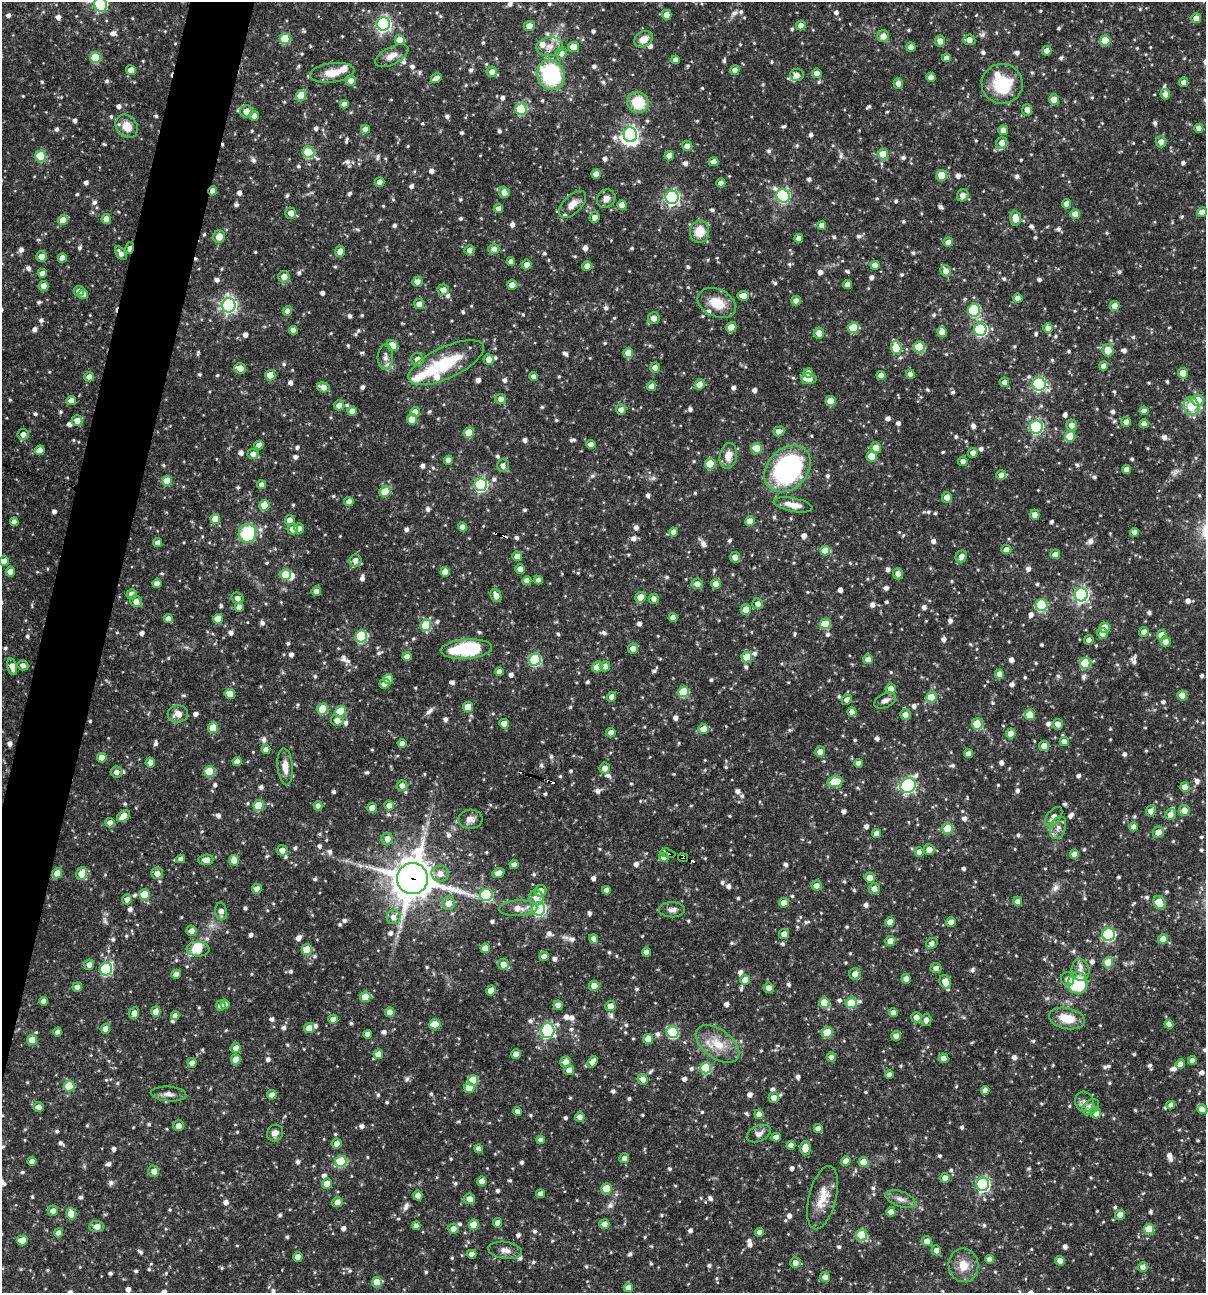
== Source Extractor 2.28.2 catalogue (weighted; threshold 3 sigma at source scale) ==
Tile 7 of 4 x 4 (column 3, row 2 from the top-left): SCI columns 2656-3859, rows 2585-3875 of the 5187 x 5168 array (HDU 1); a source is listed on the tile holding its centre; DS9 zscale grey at full resolution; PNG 1208 x 1295 px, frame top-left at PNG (2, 2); each listed source drawn as its Kron ellipse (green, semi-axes under 4 px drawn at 4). Shown black and unused: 4% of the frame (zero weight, under 3 of 4 exposures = <1% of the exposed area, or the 3 px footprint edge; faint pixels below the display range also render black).
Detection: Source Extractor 2.28.2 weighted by HDU 2 'WHT'; one run over the whole footprint, this tile lists its part. Background 0.064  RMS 0.0036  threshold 0.0161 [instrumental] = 3 sigma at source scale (4.5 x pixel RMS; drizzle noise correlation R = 1.50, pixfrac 1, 0.05/0.05 arcsec/px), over >= 5 px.
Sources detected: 1221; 1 too faint to see at this stretch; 2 inside a brighter object's white glare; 9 cosmic-ray / hot-pixel residue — neither listed nor drawn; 21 inside a brighter listed object's ellipse — not listed separately; of the other 1188, all 500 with FLUX_AUTO >= 1.8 (the completeness limit of this list) listed and drawn (688 fainter detections not listed), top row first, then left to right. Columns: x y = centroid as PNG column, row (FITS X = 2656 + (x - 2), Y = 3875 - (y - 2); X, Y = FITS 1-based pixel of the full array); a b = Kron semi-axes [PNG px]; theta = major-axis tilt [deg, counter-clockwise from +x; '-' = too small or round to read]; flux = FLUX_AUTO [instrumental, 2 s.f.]
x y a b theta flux
101 4 7 6 - 45
667 15 5 4 - 3.4
1196 18 5 5 - 3.2
383 24 7 6 - 86
801 25 5 5 - 2.6
529 26 5 5 - 3
883 36 6 6 - 2.8
285 39 5 5 - 15
644 39 10 7 28 3.8
400 40 5 5 - 4.4
969 40 6 5 - 2.5
1105 40 5 5 - 11
940 41 5 5 - 2.6
550 47 13 9 7 3
573 47 5 5 - 3.8
911 47 4 4 - 2.7
1047 51 4 4 - 2.2
561 53 5 5 - 2.7
392 56 18 8 27 3.5
95 57 5 5 - 15
946 58 4 4 - 2.2
676 60 4 4 - 2
131 70 5 4 - 2.8
735 70 5 5 - 2.2
492 72 5 5 - 2.4
332 73 22 9 8 5.8
817 73 4 4 - 3.2
551 75 15 13 -66 40
797 75 6 6 - 1.9
931 77 4 4 - 2.6
436 78 6 4 30 2.8
351 80 5 5 - 2.4
1183 82 5 4 - 2
898 83 5 4 - 2.3
1002 84 20 20 - 18
1165 94 5 4 - 2.3
301 96 5 5 - 9.3
1054 100 5 5 - 6.5
638 102 11 10 - 12
344 104 4 4 - 2.2
521 109 5 5 - 22
1027 110 6 5 - 2.3
246 112 6 6 - 3.7
254 116 5 5 - 2.9
127 126 12 10 -54 6
1199 128 4 4 - 2.3
365 129 4 4 - 3.1
1003 130 5 5 - 2.5
630 135 7 6 - 120
1161 142 5 5 - 2.6
1002 143 6 5 - 2.9
687 146 5 5 - 2.2
309 152 5 5 - 24
883 154 5 5 - 7.3
41 156 5 5 - 19
669 156 5 4 - 2.6
714 162 5 4 - 2.1
596 174 4 4 - 3.4
942 175 5 5 - 11
379 182 5 4 - 2.1
721 183 4 4 - 2
212 191 5 4 - 2.2
504 192 6 5 - 2.7
963 195 6 5 - 2.6
783 196 7 6 - 49
672 197 6 6 - 80
606 199 10 8 44 2.5
572 204 17 9 45 3.6
1067 204 5 4 - 3.7
622 205 5 4 - 3.3
499 209 4 4 - 2.8
1202 212 5 4 - 2.9
291 213 5 5 - 2.6
1075 214 5 5 - 3.4
594 217 5 5 - 2
1015 218 7 5 -85 4.6
106 219 5 4 - 2.9
63 220 5 5 - 5.7
822 225 4 4 - 2.6
700 232 11 9 83 7
219 237 6 6 - 4.7
799 238 4 4 - 2.1
948 242 5 4 - 2.3
130 248 6 3 75 2.3
494 249 5 5 - 2.1
469 250 5 5 - 1.8
340 251 5 5 - 2.5
121 253 7 4 -55 2
41 256 5 5 - 2.5
62 258 4 4 - 3.3
511 261 4 4 - 1.9
527 264 5 5 - 2.2
875 265 4 4 - 2.6
587 266 5 4 - 2.8
946 271 6 5 - 2.8
42 273 4 4 - 2.3
284 277 5 5 - 3.1
417 282 5 5 - 2.5
848 284 4 4 - 2.6
512 285 5 4 - 2.4
44 286 5 5 - 2.7
443 290 6 5 - 2.6
79 291 5 5 - 1.9
83 294 5 4 - 2.4
743 296 6 4 -8 3.9
1018 298 5 4 - 2
796 301 5 4 - 2
717 303 20 13 -24 8.2
419 304 5 5 - 2.6
229 305 7 6 - 100
1115 306 5 5 - 2.9
974 310 6 6 - 29
287 311 5 4 - 2.2
654 318 6 6 - 2.9
731 327 5 5 - 5.1
853 328 5 5 - 15
1048 328 5 4 - 2.3
293 330 4 4 - 2.6
980 330 6 6 - 45
942 332 5 5 - 3.3
819 333 5 5 - 3.6
392 345 6 5 - 7.8
919 347 5 5 - 18
896 348 6 5 - 13
1108 350 6 5 - 5.5
628 353 5 5 - 5.2
385 357 12 7 87 2.1
418 359 6 6 - 2.6
489 359 5 5 - 2.7
446 363 41 15 25 20
1104 366 4 4 - 2.3
240 368 6 5 - 4.2
655 368 5 5 - 2.3
808 373 4 4 - 2.2
1183 373 5 5 - 5.4
910 374 4 4 - 2.4
270 375 5 5 - 8
881 375 4 4 - 2.2
89 377 5 4 - 3
533 377 4 4 - 1.8
809 379 8 5 -8 4.7
1004 382 5 4 - 2.1
700 384 5 5 - 4.1
1039 384 6 6 - 57
652 386 5 4 - 2.7
323 387 6 5 - 3.2
501 399 5 5 - 2.1
1198 400 6 6 - 7
71 401 5 4 - 3.1
831 401 5 5 - 7.6
339 405 5 5 - 2.6
1192 406 9 7 -70 9.3
621 409 5 5 - 1.9
352 411 5 4 - 2.7
1144 411 4 4 - 2
415 412 5 5 - 2.5
412 419 5 5 - 7.4
77 421 5 5 - 3.5
1126 422 5 4 - 2.1
1144 424 4 4 - 2.5
1072 425 5 5 - 2.3
1036 427 6 6 - 52
779 431 6 5 - 2.7
469 433 5 5 - 9
23 434 5 5 - 2.3
1070 436 5 5 - 12
591 444 5 4 - 2.5
259 445 4 4 - 2.2
756 448 5 5 - 12
876 448 5 5 - 3.7
40 450 5 4 - 3.8
973 453 5 5 - 2
253 454 5 5 - 2.3
728 456 13 8 79 4.2
872 456 5 5 - 7.2
448 460 4 4 - 2.6
963 461 5 4 - 2.3
710 464 5 5 - 13
503 465 6 6 - 1.9
788 469 26 20 46 69
1126 469 4 4 - 2.1
1001 475 5 4 - 2.3
167 481 5 5 - 7.6
262 485 4 4 - 1.8
481 485 6 6 - 61
385 492 5 5 - 7.8
947 497 5 5 - 2.7
349 501 4 4 - 2.1
264 505 5 5 - 6.9
793 505 20 6 -11 4.1
1035 515 5 4 - 3.1
215 519 5 5 - 5.4
290 520 5 4 - 3.1
750 521 5 5 - 5.5
14 522 4 4 - 2.2
462 527 5 4 - 2.2
299 528 5 5 - 2.5
293 529 5 5 - 3.2
674 532 4 4 - 2.5
1135 532 4 4 - 2.2
247 533 9 8 - 21
157 543 4 4 - 2
1006 549 5 4 - 2.3
825 551 5 5 - 6.1
1055 554 5 4 - 2.5
517 556 5 4 - 2.7
961 556 6 5 - 2
735 557 5 5 - 2.5
4 561 5 4 - 3.5
355 561 6 6 - 3
520 569 5 4 - 2.2
10 572 5 4 - 4.7
445 572 5 4 - 3.4
898 574 6 5 - 2
286 575 5 5 - 10
538 580 4 4 - 1.8
527 581 4 4 - 2.7
157 583 4 4 - 2.8
697 584 5 5 - 2.5
716 584 5 4 - 4.5
316 591 5 5 - 2.2
131 594 5 5 - 2.5
496 595 7 5 -65 2.8
1081 595 6 6 - 87
640 597 5 5 - 5.1
238 598 6 5 - 1.8
654 599 5 5 - 1.9
136 601 6 5 - 2.8
758 604 5 5 - 2.2
1042 605 6 6 - 26
239 607 5 4 - 3.1
746 610 5 5 - 3.6
168 618 5 4 - 2.3
673 618 4 4 - 2.3
218 619 5 5 - 6.9
825 624 5 5 - 11
426 625 6 5 - 18
1105 628 5 5 - 6.8
1144 632 5 4 - 2.4
1102 633 5 5 - 2.6
1162 635 5 5 - 6.4
361 636 6 5 - 33
1089 640 5 4 - 1.8
1166 642 5 5 - 2.3
633 648 5 5 - 2.4
466 649 26 9 4 30
407 657 4 4 - 3
747 657 5 5 - 11
868 659 5 4 - 2.8
535 660 6 6 - 36
1085 663 5 5 - 16
23 665 5 5 - 1.9
605 666 5 5 - 1.8
12 667 8 4 -78 3.3
597 667 5 5 - 4.4
499 672 4 4 - 2.3
1000 674 4 4 - 4.1
388 679 5 5 - 6.1
384 684 5 5 - 2.1
891 689 5 5 - 2.7
683 692 5 5 - 15
230 694 5 5 - 3.7
1182 695 5 5 - 6.5
612 697 5 4 - 2.5
931 697 5 5 - 11
847 700 5 4 - 1.9
885 700 12 7 26 1.9
468 707 5 5 - 6.2
323 709 5 5 - 18
341 711 5 5 - 15
852 712 4 4 - 2.6
178 714 10 8 4 3.5
905 714 5 5 - 2.6
1030 715 5 5 - 9.1
337 720 6 5 - 2.5
504 724 5 5 - 4.3
977 724 5 5 - 15
1058 724 5 5 - 2.5
213 728 5 5 - 8.9
704 729 5 5 - 5.1
611 733 4 4 - 2.2
1011 734 5 4 - 5.2
1064 742 4 4 - 2.3
402 743 4 4 - 2.2
1044 746 5 5 - 3.2
266 749 4 4 - 2.6
820 752 5 5 - 2.9
969 754 4 4 - 2.6
102 758 4 4 - 4.5
237 761 4 4 - 2.6
150 763 5 5 - 2.1
859 763 4 4 - 2.3
285 767 18 7 -85 4
605 768 6 5 - 2.4
210 771 5 5 - 17
117 772 6 5 - 1.9
835 782 7 5 10 12
402 785 5 5 - 2.2
908 785 8 7 - 84
1185 787 5 4 - 3.5
259 805 5 5 - 12
389 805 5 4 - 2.5
318 806 4 4 - 1.9
372 808 5 5 - 4.9
1184 810 5 5 - 3.7
1151 811 5 5 - 2.5
1170 814 6 5 - 2.6
123 816 7 5 37 4.6
1054 817 11 6 52 2.3
470 819 12 9 5 2.3
110 823 4 4 - 2.5
1133 827 4 4 - 2.4
948 828 5 5 - 13
1058 828 12 7 71 2.2
1158 832 5 5 - 3.1
877 834 4 4 - 2.9
387 839 6 6 - 3
929 849 5 5 - 3.1
282 850 5 5 - 2.6
919 852 5 4 - 2.1
668 853 7 3 -15 57
1074 854 4 4 - 2.5
664 857 5 4 - 2.4
683 858 5 3 - 21
181 859 4 4 - 2
206 860 7 5 6 2.9
234 860 5 5 - 3.3
514 864 4 4 - 2.4
57 873 5 5 - 4.5
157 873 6 5 - 2.6
498 873 6 4 23 2.9
82 874 6 5 - 4.7
440 874 8 8 - 2.9
870 878 5 5 - 3.7
413 879 15 15 - 1100
817 886 5 5 - 2.3
257 889 5 5 - 2.5
874 889 5 5 - 2.8
606 890 4 4 - 1.9
541 891 6 5 - 3.7
144 895 5 5 - 11
486 895 6 6 - 28
536 898 7 7 - 3.3
127 899 5 5 - 2.2
1018 901 5 4 - 2
1159 902 7 5 -52 13
448 903 6 6 - 3.3
784 903 5 5 - 3.6
518 908 19 7 3 4.1
539 909 6 6 - 71
672 910 13 7 1 1.9
221 911 9 5 -85 2.2
394 917 7 7 - 2.6
890 922 4 4 - 3.6
951 922 5 5 - 2.2
191 931 5 5 - 2.7
784 934 5 5 - 2.7
1109 935 6 6 - 43
594 939 5 4 - 2.1
1163 939 5 5 - 4.5
890 941 5 5 - 3.4
932 943 6 5 - 1.8
485 948 4 4 - 3.8
198 949 11 7 -3 5.7
307 950 5 5 - 8
646 952 4 4 - 2.6
544 956 5 4 - 2.3
1108 963 5 5 - 9.8
503 964 6 5 - 3.2
89 965 5 5 - 2
936 968 5 5 - 1.9
106 969 6 6 - 41
1080 970 11 9 -79 2.6
176 974 5 4 - 2.2
855 974 6 5 - 2.6
906 979 4 4 - 2.9
1068 979 7 6 - 1.9
745 980 5 5 - 4.6
945 982 7 5 -64 4.6
1078 983 10 10 - 25
594 986 5 5 - 3.7
77 987 5 4 - 2.1
769 988 5 5 - 2.3
491 990 5 4 - 5.1
365 997 5 5 - 6
44 1001 4 4 - 2.1
824 1002 5 5 - 7
851 1003 5 5 - 13
225 1004 5 4 - 3.2
221 1005 5 5 - 2.5
558 1005 5 4 - 2.4
610 1006 5 5 - 3.7
156 1012 5 5 - 3.6
390 1012 5 4 - 4.4
134 1013 6 5 - 2.8
893 1013 4 4 - 2.4
175 1016 4 4 - 2.2
916 1017 5 5 - 2.4
1067 1018 18 10 -12 7.9
333 1019 5 4 - 2.9
926 1020 6 5 - 2
435 1024 6 5 - 9.3
1169 1024 4 4 - 2.1
309 1028 5 4 - 4.2
105 1029 5 5 - 2.5
548 1030 7 6 - 60
58 1032 4 4 - 2.1
672 1032 6 5 - 29
827 1032 5 5 - 11
367 1034 4 4 - 2.2
896 1036 5 5 - 2.9
648 1039 5 5 - 4.9
32 1040 5 5 - 6.6
717 1044 25 14 -36 8.7
236 1048 5 5 - 2.7
378 1054 5 4 - 3.8
516 1054 5 4 - 2.8
831 1057 5 4 - 2.2
944 1058 5 4 - 2.5
236 1059 5 5 - 5
1192 1060 4 4 - 2
566 1062 5 5 - 2.7
592 1062 6 4 57 2.6
192 1063 5 4 - 2.2
1180 1064 5 4 - 2.6
706 1068 5 5 - 18
569 1070 5 5 - 3.8
889 1075 4 4 - 2.2
643 1079 5 5 - 2.8
473 1080 5 5 - 12
69 1086 5 5 - 12
469 1088 5 5 - 7.1
985 1090 4 4 - 2.2
168 1094 18 7 -4 2.1
272 1095 4 4 - 2.3
774 1098 5 5 - 2.5
1084 1102 10 9 - 1.8
1171 1105 4 4 - 1.8
39 1107 5 4 - 2
1091 1107 9 6 42 3.3
1202 1109 5 4 - 2.4
518 1111 4 4 - 2.1
1096 1113 5 5 - 2.6
759 1114 5 4 - 2.6
580 1117 5 4 - 2.2
179 1126 5 5 - 2.3
818 1129 4 4 - 2.1
275 1133 8 7 - 2.1
759 1134 12 8 23 1.9
776 1137 5 4 - 2.6
541 1140 4 4 - 2.2
337 1144 5 5 - 2.3
791 1145 4 4 - 2.2
805 1148 7 5 88 4.9
479 1149 4 4 - 2.1
624 1158 5 4 - 2.3
32 1161 4 4 - 2.3
341 1161 6 5 - 24
846 1161 5 4 - 4.4
864 1162 5 5 - 6.8
154 1171 6 5 - 2.4
945 1178 5 5 - 2.3
482 1181 5 4 - 3.5
327 1183 5 5 - 3.9
983 1184 6 6 - 72
606 1188 5 5 - 11
540 1194 4 4 - 2.1
418 1196 5 4 - 2.4
822 1198 32 13 76 7.3
469 1199 5 5 - 2.5
900 1199 15 7 -20 2.4
337 1202 5 5 - 2.5
53 1211 5 5 - 2
891 1212 4 4 - 2.7
71 1214 6 5 - 6.9
1120 1215 5 5 - 3.6
498 1223 4 4 - 2.9
604 1224 5 5 - 2.7
474 1225 5 5 - 5.8
97 1226 7 5 -3 2.5
416 1226 4 4 - 2
453 1229 5 5 - 2.8
1149 1229 5 5 - 12
760 1232 4 4 - 2.2
59 1233 4 4 - 2.2
862 1235 5 5 - 19
22 1240 5 5 - 4.8
927 1241 5 5 - 3
505 1250 17 8 -8 2.5
936 1250 5 5 - 2
472 1254 5 4 - 1.8
298 1257 4 4 - 3.5
990 1259 4 4 - 2.5
1060 1261 5 4 - 2.4
795 1263 5 5 - 2.4
963 1265 17 15 -80 5.5
1143 1267 5 4 - 2.1
825 1277 5 5 - 2.3
377 1282 5 5 - 7
628 1288 4 4 - 3.2
Overlapping masked pixels (flux is a lower limit): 6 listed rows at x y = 41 156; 212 191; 130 248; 668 853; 683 858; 413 879
Isophote crosses this tile's border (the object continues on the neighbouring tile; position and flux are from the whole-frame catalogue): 3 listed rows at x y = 101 4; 4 561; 22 1240